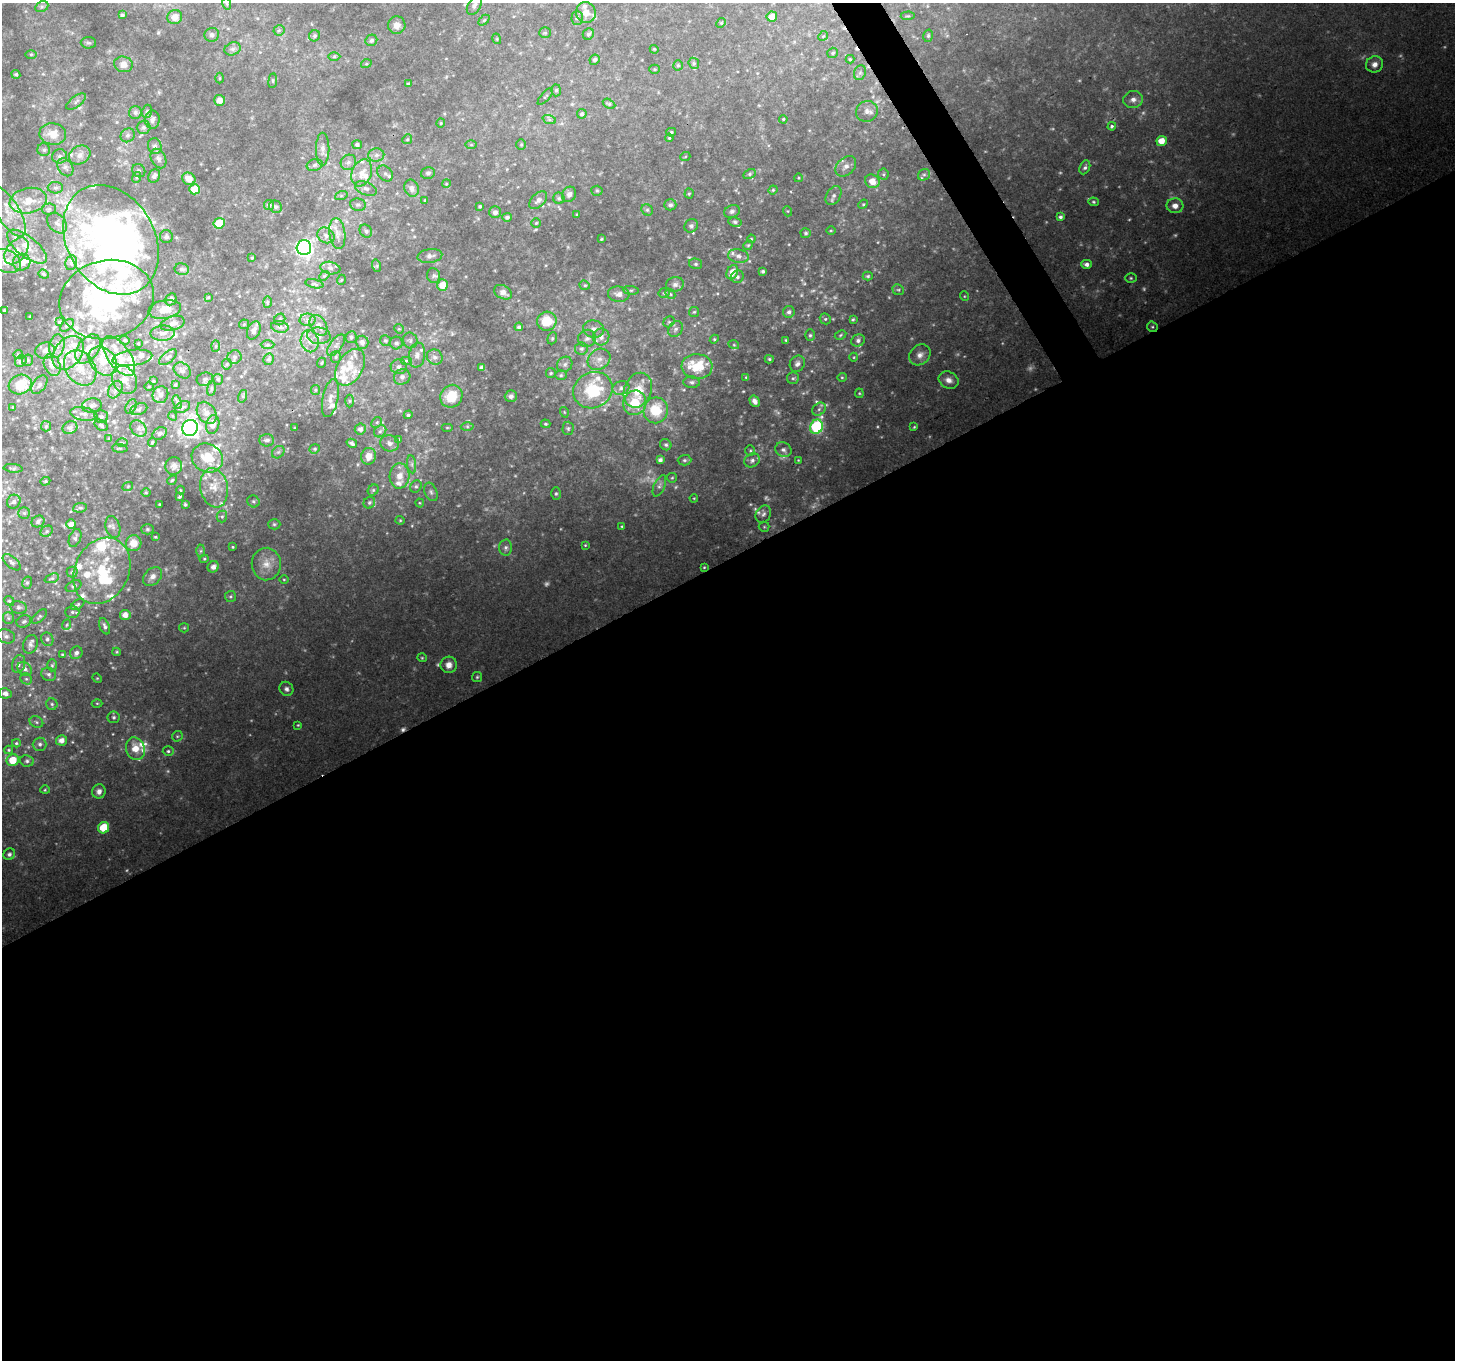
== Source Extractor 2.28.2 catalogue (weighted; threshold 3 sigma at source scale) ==
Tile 15 of 4 x 4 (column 3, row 4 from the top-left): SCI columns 2907-4359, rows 109-1466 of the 5816 x 5707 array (HDU 1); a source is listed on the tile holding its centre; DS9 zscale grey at full resolution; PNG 1457 x 1362 px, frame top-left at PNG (2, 3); each listed source drawn as its Kron ellipse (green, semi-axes under 4 px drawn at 4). Shown black and unused: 60% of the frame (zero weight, under 2 of 3 exposures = <1% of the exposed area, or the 3 px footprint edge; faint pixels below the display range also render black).
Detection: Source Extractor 2.28.2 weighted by HDU 2 'WHT'; one run over the whole footprint, this tile lists its part. Background 0.158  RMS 0.011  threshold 0.0473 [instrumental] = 3 sigma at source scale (4.5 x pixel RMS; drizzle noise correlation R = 1.50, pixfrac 1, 0.0396/0.0396 arcsec/px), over >= 5 px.
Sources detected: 531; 24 too faint to see at this stretch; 3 inside a brighter object's white glare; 3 cosmic-ray / hot-pixel residue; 1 long thin detection or spike segment (spike, bleed or trail) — neither listed nor drawn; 63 inside a brighter listed object's ellipse — not listed separately; the other 437 listed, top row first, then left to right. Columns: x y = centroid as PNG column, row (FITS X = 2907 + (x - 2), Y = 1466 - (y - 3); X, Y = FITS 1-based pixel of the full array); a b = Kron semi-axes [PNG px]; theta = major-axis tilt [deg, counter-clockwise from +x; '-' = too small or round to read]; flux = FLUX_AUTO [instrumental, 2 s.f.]
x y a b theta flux
227 4 6 3 -72 1.4
474 5 10 6 60 3.7
42 7 7 5 28 2.2
586 12 10 10 - 13
122 15 4 3 - 1.7
908 16 7 3 4 1.1
175 17 7 7 - 9.1
772 17 5 5 - 10
577 18 7 5 89 3.1
484 20 6 4 45 1.3
721 23 5 4 - 1.1
397 25 9 8 - 6.4
279 30 5 5 - 1.8
545 33 6 5 - 1.6
588 34 6 5 - 2.3
212 35 7 7 - 3.3
314 36 6 5 - 2.3
823 36 5 4 - 1.3
928 36 6 5 - 1.7
497 39 5 3 - 0.92
371 40 6 5 - 2.4
88 43 8 5 -2 1.9
233 49 8 6 20 3.3
654 49 4 3 - 1
833 53 5 5 - 2.2
31 54 5 4 - 1.2
334 56 6 4 1 1.4
850 59 4 4 - 1.4
595 60 5 5 - 2.4
694 63 6 5 - 1.9
123 64 9 8 - 7.5
366 64 5 3 - 1.2
1375 64 9 8 - 6.2
678 65 5 4 - 1.9
655 69 5 4 - 1.3
860 73 8 6 68 2.7
16 74 4 4 - 1.9
220 78 5 3 - 1.1
273 81 7 3 83 1.3
408 84 3 3 - 1.4
556 90 6 5 - 2.1
545 97 10 3 49 1.5
1133 99 10 8 11 6.1
220 100 5 5 - 6.2
76 102 11 5 37 3.4
609 104 7 4 -29 1.6
147 111 7 5 74 2.1
867 111 11 10 - 7.6
135 112 6 6 - 3.4
582 114 5 4 - 2.7
549 119 7 4 -19 2.1
783 119 4 3 - 1.2
152 120 9 7 87 4.5
441 123 4 4 - 1.2
1112 126 4 4 - 2.6
144 127 7 6 - 3.1
671 132 5 4 - 1.3
53 134 13 11 -8 16
128 135 7 6 - 3.4
669 138 4 4 - 1.3
407 139 5 4 - 1.4
1162 141 5 5 - 13
521 144 5 4 - 1.5
357 145 5 4 - 3.3
471 145 6 4 0 1.3
155 146 8 6 -71 3.7
323 149 16 7 89 6.8
44 150 6 6 - 2.6
80 155 11 9 30 7.9
376 155 8 6 2 4
60 156 7 7 - 3.7
685 157 5 3 - 0.83
158 158 10 7 -63 4.4
348 162 8 7 - 4.7
315 165 8 6 17 3.3
846 166 12 8 43 7.1
65 167 10 7 -57 4.1
1085 167 7 5 65 2.7
139 171 7 6 - 2.3
362 173 14 9 69 13
385 173 9 6 -46 3.6
428 173 7 5 12 2.5
749 174 6 4 28 2.2
883 174 5 5 - 1.9
924 175 6 5 - 2.4
154 176 7 5 58 4.6
137 177 5 3 - 1.5
798 178 4 3 - 0.87
189 179 7 6 - 12
872 181 7 6 - 11
446 184 4 3 - 0.97
55 188 8 5 0 2.7
366 188 11 6 -22 5
411 188 9 7 -69 6.2
195 189 5 5 - 21
773 190 4 4 - 1.2
597 191 5 5 - 1.5
569 194 8 7 - 4.4
689 194 5 4 - 1.3
834 195 10 7 58 4.7
341 196 6 4 19 1.8
559 198 6 5 - 2
425 200 4 2 - 0.7
538 200 11 6 44 4.6
28 201 19 12 11 20
1093 202 5 4 - 1.6
863 204 5 4 - 1.2
269 205 5 5 - 3.4
358 205 8 6 -10 3
670 205 6 5 - 2.6
480 206 3 3 - 1.5
1175 206 8 7 - 7.6
275 207 6 6 - 2.4
49 209 7 5 3 2.3
647 210 6 5 - 1.9
8 211 28 11 -58 23
732 211 8 6 23 2.9
787 211 5 3 - 0.97
495 212 6 6 - 3.7
577 214 3 3 - 0.97
507 217 5 4 - 2.8
1060 217 4 4 - 2.6
735 222 7 4 -11 2
57 223 12 8 -50 5.5
219 223 5 5 - 23
536 223 4 4 - 1.3
691 226 7 6 - 2.5
366 231 7 5 -53 2.8
831 231 5 3 - 1
806 233 5 5 - 1.8
337 234 15 8 -83 8.2
326 235 9 7 -33 5
166 237 6 6 - 2.5
601 239 3 2 - 0.86
751 239 4 3 - 1
111 240 58 44 -59 580
748 245 5 4 - 1.3
27 247 24 10 -38 19
304 248 7 7 - 320
16 251 15 9 51 15
430 256 12 7 7 4.9
738 256 10 6 -9 4.8
252 258 3 2 - 1.4
6 261 15 11 -28 18
22 262 9 8 - 11
71 263 7 5 77 2.9
696 264 6 5 - 2.1
1087 264 5 4 - 4.4
377 266 6 4 -72 1.4
330 268 10 6 -10 4.1
182 269 7 6 - 3.2
763 271 3 3 - 1.9
732 272 7 5 64 11
44 274 5 4 - 1.3
434 275 7 6 - 2.4
324 276 5 4 - 1.4
868 276 5 4 - 1.6
737 277 6 6 - 2.7
1131 278 6 5 - 1.6
341 280 5 3 - 0.91
314 284 9 4 -12 1.9
675 284 9 7 12 4.2
442 285 6 5 - 14
585 285 5 4 - 1.6
631 290 8 4 -7 1.9
898 290 6 5 - 1.7
503 292 9 6 -26 5.3
664 293 6 4 28 1.7
619 294 11 7 -6 6.3
670 294 6 4 -46 1.4
964 296 5 3 - 0.96
208 297 3 3 - 0.98
171 299 6 5 - 3
107 300 48 39 15 190
267 302 6 4 88 1.4
165 309 16 9 11 12
4 310 3 2 - 1.1
694 312 5 5 - 1.4
789 312 6 5 - 3.4
30 316 3 2 - 1
280 319 6 5 - 2.1
825 319 6 5 - 1.7
853 319 4 3 - 1.3
308 320 8 6 2 3.8
547 321 10 9 - 23
60 322 3 3 - 1.3
669 322 6 5 - 1.7
173 323 12 7 15 5.6
244 324 5 5 - 1.4
67 325 8 5 40 1.9
318 325 11 8 -58 7.4
280 327 9 5 -10 3.3
519 327 4 4 - 2.1
1152 327 5 5 - 1.6
399 329 5 4 - 1.2
593 329 10 8 -10 5.9
675 329 8 6 49 3.8
254 330 9 6 67 5.1
163 333 12 7 5 5.5
810 335 6 5 - 2.1
840 335 6 4 29 1.3
319 336 12 8 -5 6.8
351 337 6 5 - 2.2
601 337 8 8 - 6
552 338 6 4 69 1.6
587 338 9 8 - 4.6
714 339 4 4 - 1.2
125 340 5 4 - 1.5
410 340 8 7 - 3.2
786 340 3 3 - 1.3
310 341 11 9 -78 8.1
385 341 5 5 - 1.9
858 341 7 6 - 3.7
362 342 6 6 - 5.5
396 343 6 6 - 3.1
138 344 3 2 - 1
268 345 7 4 0 1.8
336 345 12 6 54 4.4
734 345 5 3 - 1.1
57 346 12 7 80 6.4
215 346 6 4 88 1.4
88 349 16 10 54 14
581 349 6 6 - 2.9
45 350 10 8 19 5.3
68 353 19 13 53 20
18 354 4 4 - 1.1
417 355 12 8 81 6.2
920 355 11 9 42 6.9
119 356 23 11 -54 18
168 357 10 5 40 3.1
235 357 7 6 - 2.9
336 357 5 5 - 1.7
435 357 8 7 - 4.8
854 357 4 3 - 0.91
132 358 20 8 7 9.1
268 359 6 5 - 2.8
599 359 12 10 37 8.7
769 359 4 4 - 1.6
28 360 6 5 - 2.2
406 360 6 4 0 1.6
21 361 6 5 - 3.2
103 361 16 12 -47 21
321 363 5 3 - 0.99
227 364 5 5 - 1.5
565 364 8 7 - 3.5
797 364 8 7 - 4.1
52 365 11 7 -66 8.8
697 366 15 12 -2 38
350 367 20 13 60 22
399 367 8 7 - 4.6
80 368 19 14 -54 24
482 368 4 4 - 4.5
182 370 9 7 -36 4.5
551 373 5 4 - 1.4
561 375 6 5 - 1.7
402 377 8 7 - 5.2
746 377 4 4 - 1.1
842 377 5 4 - 1.3
793 378 6 6 - 2
205 379 8 6 19 2.9
218 379 5 5 - 2
124 380 15 11 -61 11
949 380 10 8 -28 7.1
153 381 4 4 - 1
692 382 8 5 -3 2.8
20 384 11 9 19 29
39 385 10 6 54 3.9
175 385 3 3 - 1.6
149 387 4 3 - 1.1
211 388 8 4 82 1.7
621 388 8 7 - 4.6
115 390 9 6 60 4.5
315 390 5 4 - 1.4
593 390 20 18 26 57
638 390 18 13 68 25
859 393 4 4 - 1.2
160 395 9 7 67 5.8
243 396 6 4 73 1.7
451 396 12 10 51 26
511 396 6 6 - 3
330 398 19 8 78 8
349 401 6 4 90 1.7
755 401 6 4 -58 5.7
177 402 7 4 -70 2.3
635 403 12 11 - 29
92 405 10 7 10 4.5
13 407 4 4 - 0.91
131 407 7 5 63 2.2
182 407 8 5 27 2.6
139 409 9 5 20 2.7
819 409 7 6 - 3.3
656 410 13 12 - 34
564 412 5 3 - 1.1
207 413 12 9 -56 7.8
84 414 14 6 -10 5.8
408 415 4 4 - 1.8
173 416 5 3 - 0.88
101 417 7 6 - 2.6
377 422 6 4 44 1.8
213 424 9 6 75 7.6
546 424 5 4 - 1.6
101 425 7 4 -32 2.3
46 426 5 5 - 1.5
467 426 6 4 -1 1.7
70 427 7 6 - 3.1
816 427 7 6 - 130
914 427 4 3 - 1.1
190 428 8 7 - 430
294 428 4 2 - 0.72
447 428 6 4 0 1.1
568 428 7 5 89 2.1
138 429 9 7 -43 3.7
360 429 5 5 - 4.6
380 431 7 5 42 2.8
160 434 8 5 34 2.6
109 438 4 3 - 0.92
399 439 4 3 - 0.89
267 440 7 6 - 4.1
152 442 4 3 - 1.2
122 443 6 4 -1 1.6
352 443 5 3 - 3
390 443 9 8 - 5.1
666 445 6 5 - 2.2
120 448 8 3 -5 1.2
315 449 5 4 - 1.5
783 450 8 7 - 4
750 451 5 5 - 1.5
278 452 7 5 43 2.3
369 456 8 7 - 10
207 458 16 14 -28 24
660 460 4 4 - 4.1
684 460 7 5 1 2.1
752 460 8 6 25 4
798 460 3 3 - 0.78
412 464 9 4 -82 3
174 466 9 8 - 4.6
13 468 9 3 -5 1.8
399 476 13 10 87 13
672 478 5 4 - 1.2
172 480 5 4 - 1.4
45 481 5 4 - 1.1
128 486 5 3 - 0.85
416 486 6 5 - 2.1
659 486 11 5 66 3.5
214 488 20 13 -79 19
180 490 4 3 - 0.8
373 490 6 5 - 1.9
146 492 5 3 - 0.94
431 492 10 6 -67 3.1
556 494 6 5 - 1.9
180 496 4 3 - 1.3
694 498 4 3 - 0.89
253 501 6 5 - 2.1
14 502 7 6 - 2.7
369 503 6 5 - 2.1
420 503 4 4 - 1.1
159 504 3 2 - 1.1
185 504 4 3 - 1.3
80 508 7 4 7 2.2
24 513 6 5 - 2
763 514 9 7 56 4.1
222 517 6 5 - 2
400 520 4 4 - 1.2
38 521 7 5 32 2.5
71 524 5 5 - 6.8
274 524 6 5 - 1.9
622 526 3 3 - 1.3
113 527 11 7 -75 4.2
764 527 5 5 - 1.4
147 529 6 5 - 1.7
47 531 6 5 - 2
155 537 3 2 - 1
75 538 9 5 68 3.7
134 543 8 7 - 12
585 545 3 3 - 1
233 547 4 3 - 1
506 548 8 6 86 3.3
201 551 6 4 89 1.7
204 559 4 4 - 1.2
12 562 11 5 -39 3
266 564 16 14 87 14
213 567 6 5 - 6.2
704 567 3 2 - 0.95
102 571 35 27 63 72
72 572 5 5 - 1.8
152 576 11 8 42 6.1
52 578 7 4 21 1.7
284 580 4 3 - 0.91
27 583 6 5 - 1.8
73 586 8 5 26 2.4
230 597 5 5 - 1.8
9 601 5 4 - 1.6
78 604 7 4 35 1.8
19 607 8 6 -11 2.8
72 612 7 6 - 2.6
125 615 5 5 - 8.3
39 617 9 5 44 2.1
8 618 6 5 - 2.1
24 621 7 6 - 2.7
66 625 5 3 - 1.1
105 626 8 5 -67 3.3
184 628 5 4 - 1.2
6 636 9 7 -18 3.8
47 639 7 6 - 3.1
30 644 9 7 71 4.1
117 652 4 4 - 1.2
76 653 6 6 - 3.9
62 655 3 3 - 1.3
422 658 5 4 - 1.2
19 664 9 6 75 3.7
52 665 6 5 - 1.6
449 665 8 8 - 7.7
25 669 8 6 -40 4.1
48 674 7 6 - 3
477 677 5 5 - 1.5
97 678 5 4 - 1.1
26 679 6 5 - 2.1
286 689 7 6 - 3.7
5 693 6 5 - 5
97 703 5 3 - 1.1
52 704 6 5 - 2.1
114 717 6 6 - 2.3
36 722 7 5 -24 2.2
298 725 4 4 - 1.1
177 736 6 5 - 1.6
61 740 5 5 - 7.2
16 743 4 4 - 1.5
40 744 7 6 - 3.3
135 749 11 9 -70 15
9 750 4 4 - 1.2
168 751 5 4 - 2
13 760 6 5 - 20
27 761 7 5 -11 2.4
45 790 4 4 - 1.1
99 791 7 7 - 5.3
104 828 6 5 - 31
9 854 6 5 - 2.7
Isophote crosses this tile's border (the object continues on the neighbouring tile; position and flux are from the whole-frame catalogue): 1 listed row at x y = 6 261
Unlisted compact peaks at least as high as the median listed source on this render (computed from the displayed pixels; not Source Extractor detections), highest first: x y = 877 427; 452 334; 158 33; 740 236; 789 244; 21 278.